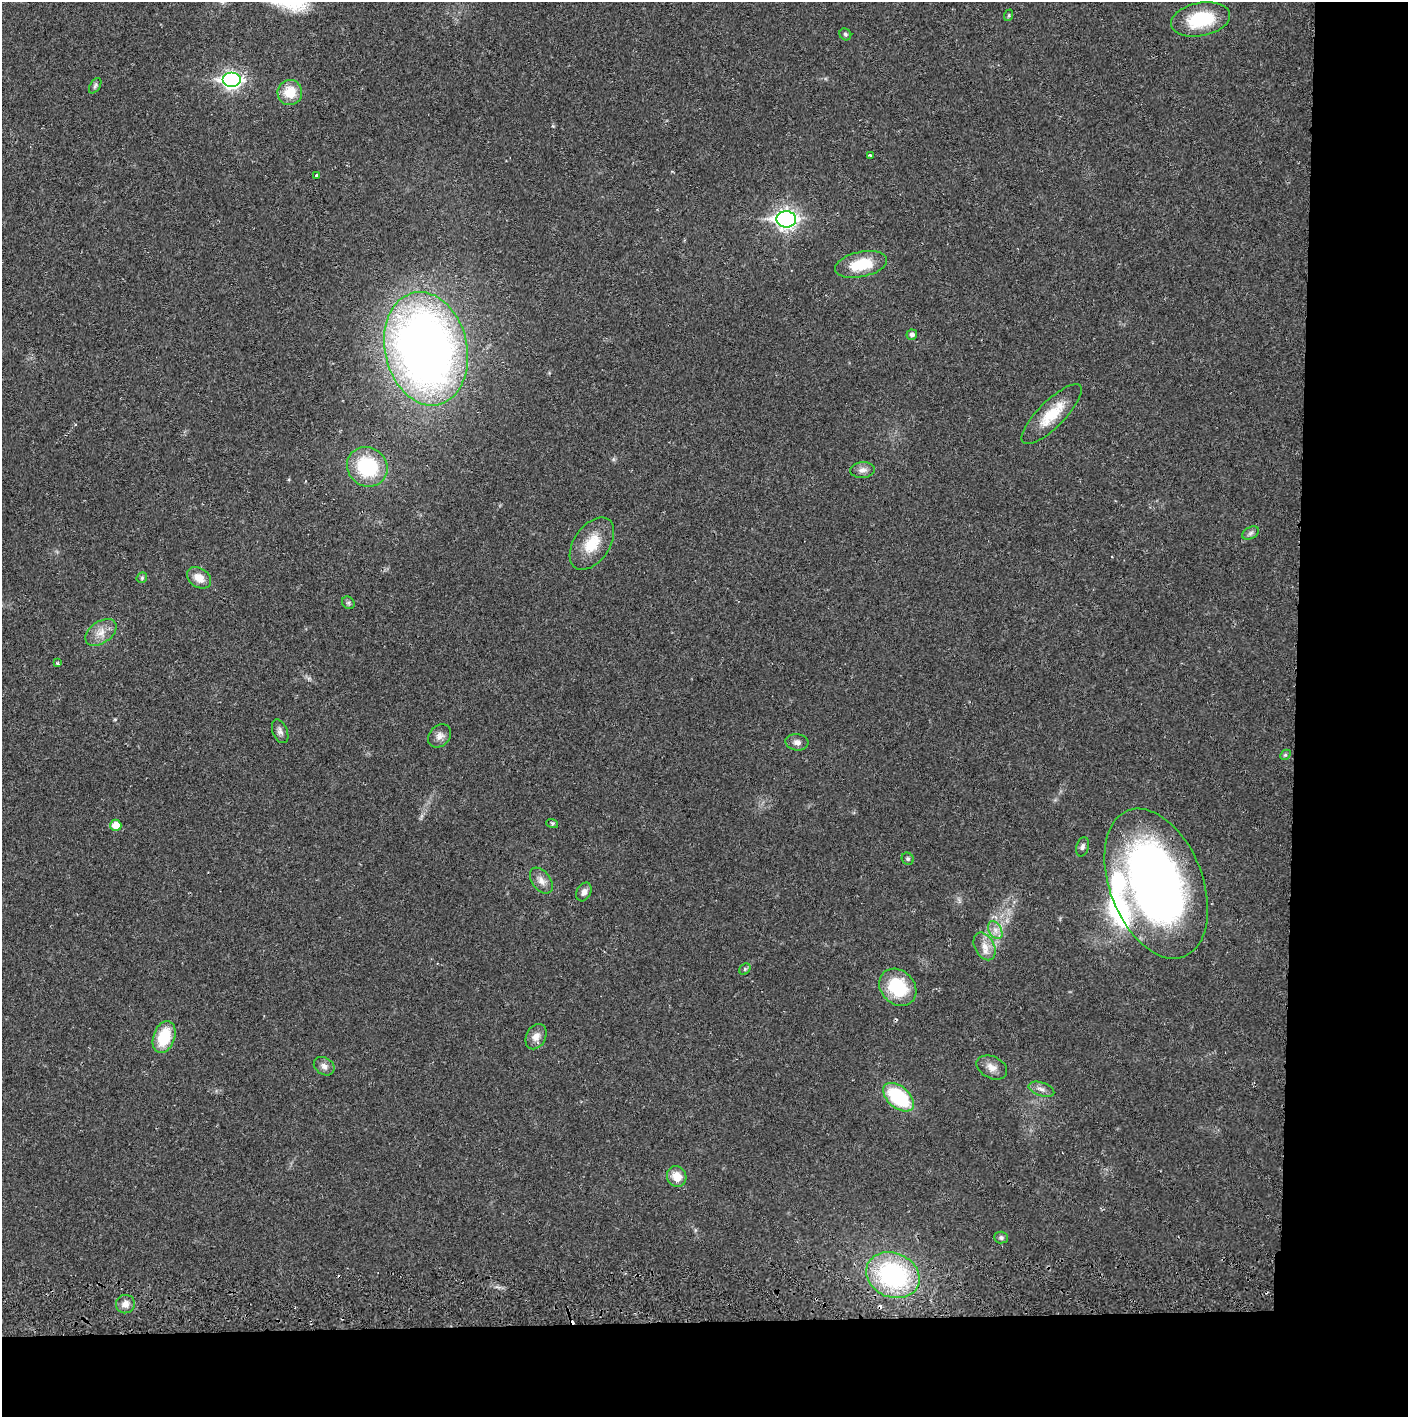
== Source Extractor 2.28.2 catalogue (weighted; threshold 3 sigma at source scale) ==
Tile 9 of 3 x 3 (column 3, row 3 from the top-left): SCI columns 2817-4222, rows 56-1470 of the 4229 x 4360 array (HDU 1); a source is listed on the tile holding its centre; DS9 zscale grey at full resolution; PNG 1410 x 1419 px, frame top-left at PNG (2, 2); each listed source drawn as its Kron ellipse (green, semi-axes under 4 px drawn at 4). Shown black and unused: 14% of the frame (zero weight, under 2 of 3 exposures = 3% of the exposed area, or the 3 px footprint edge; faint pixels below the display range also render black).
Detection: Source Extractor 2.28.2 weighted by HDU 2 'WHT'; one run over the whole footprint, this tile lists its part. Background 0.0211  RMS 0.0035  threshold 0.0156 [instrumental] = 3 sigma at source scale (4.5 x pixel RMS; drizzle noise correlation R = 1.50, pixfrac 1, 0.05/0.05 arcsec/px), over >= 5 px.
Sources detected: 53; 4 cosmic-ray / hot-pixel residue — neither listed nor drawn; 2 inside a brighter listed object's ellipse — not listed separately; the other 47 listed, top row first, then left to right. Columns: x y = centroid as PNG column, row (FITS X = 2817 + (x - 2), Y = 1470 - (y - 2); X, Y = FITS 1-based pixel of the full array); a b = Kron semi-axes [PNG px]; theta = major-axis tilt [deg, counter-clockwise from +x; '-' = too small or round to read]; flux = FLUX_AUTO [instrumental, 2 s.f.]
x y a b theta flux
1009 15 6 4 72 0.41
1201 19 30 16 11 18
845 34 6 5 - 0.69
232 80 9 7 0 110
95 86 9 5 57 0.76
290 92 12 12 - 7.3
870 155 3 3 - 0.44
316 175 3 2 - 0.5
786 219 10 8 -2 160
861 264 26 12 12 11
912 335 5 5 - 1.1
426 349 57 41 -77 290
1052 414 40 13 45 11
367 467 21 19 -37 22
862 470 12 8 4 1.9
1251 533 9 6 28 1
592 544 29 18 55 9.7
142 578 6 5 - 0.5
199 578 13 9 -35 4
348 603 7 5 -44 0.67
101 632 17 10 36 3.8
57 663 4 3 - 0.43
280 731 12 7 -67 1.5
440 736 13 10 44 2.1
797 742 11 8 -5 1.7
1285 755 6 4 43 0.48
552 823 6 4 -17 0.52
116 825 6 5 - 4.7
1083 847 10 6 75 1.1
908 859 6 5 - 0.69
541 881 14 9 -54 2.5
1156 884 78 46 -69 220
584 892 10 7 62 1.8
995 930 9 6 -61 2
984 946 15 9 -62 3.5
745 969 6 5 - 0.6
898 987 20 16 -46 18
164 1037 16 10 71 13
536 1037 13 10 63 2.7
324 1066 11 8 -32 1.7
992 1067 16 11 -26 2.8
1041 1089 13 6 -18 1.8
898 1097 18 10 -40 25
677 1176 10 9 - 5
1001 1238 7 6 - 0.79
893 1275 27 22 -24 48
125 1304 9 9 - 2.3
Overlapping masked pixels (flux is a lower limit): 1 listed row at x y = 1156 884